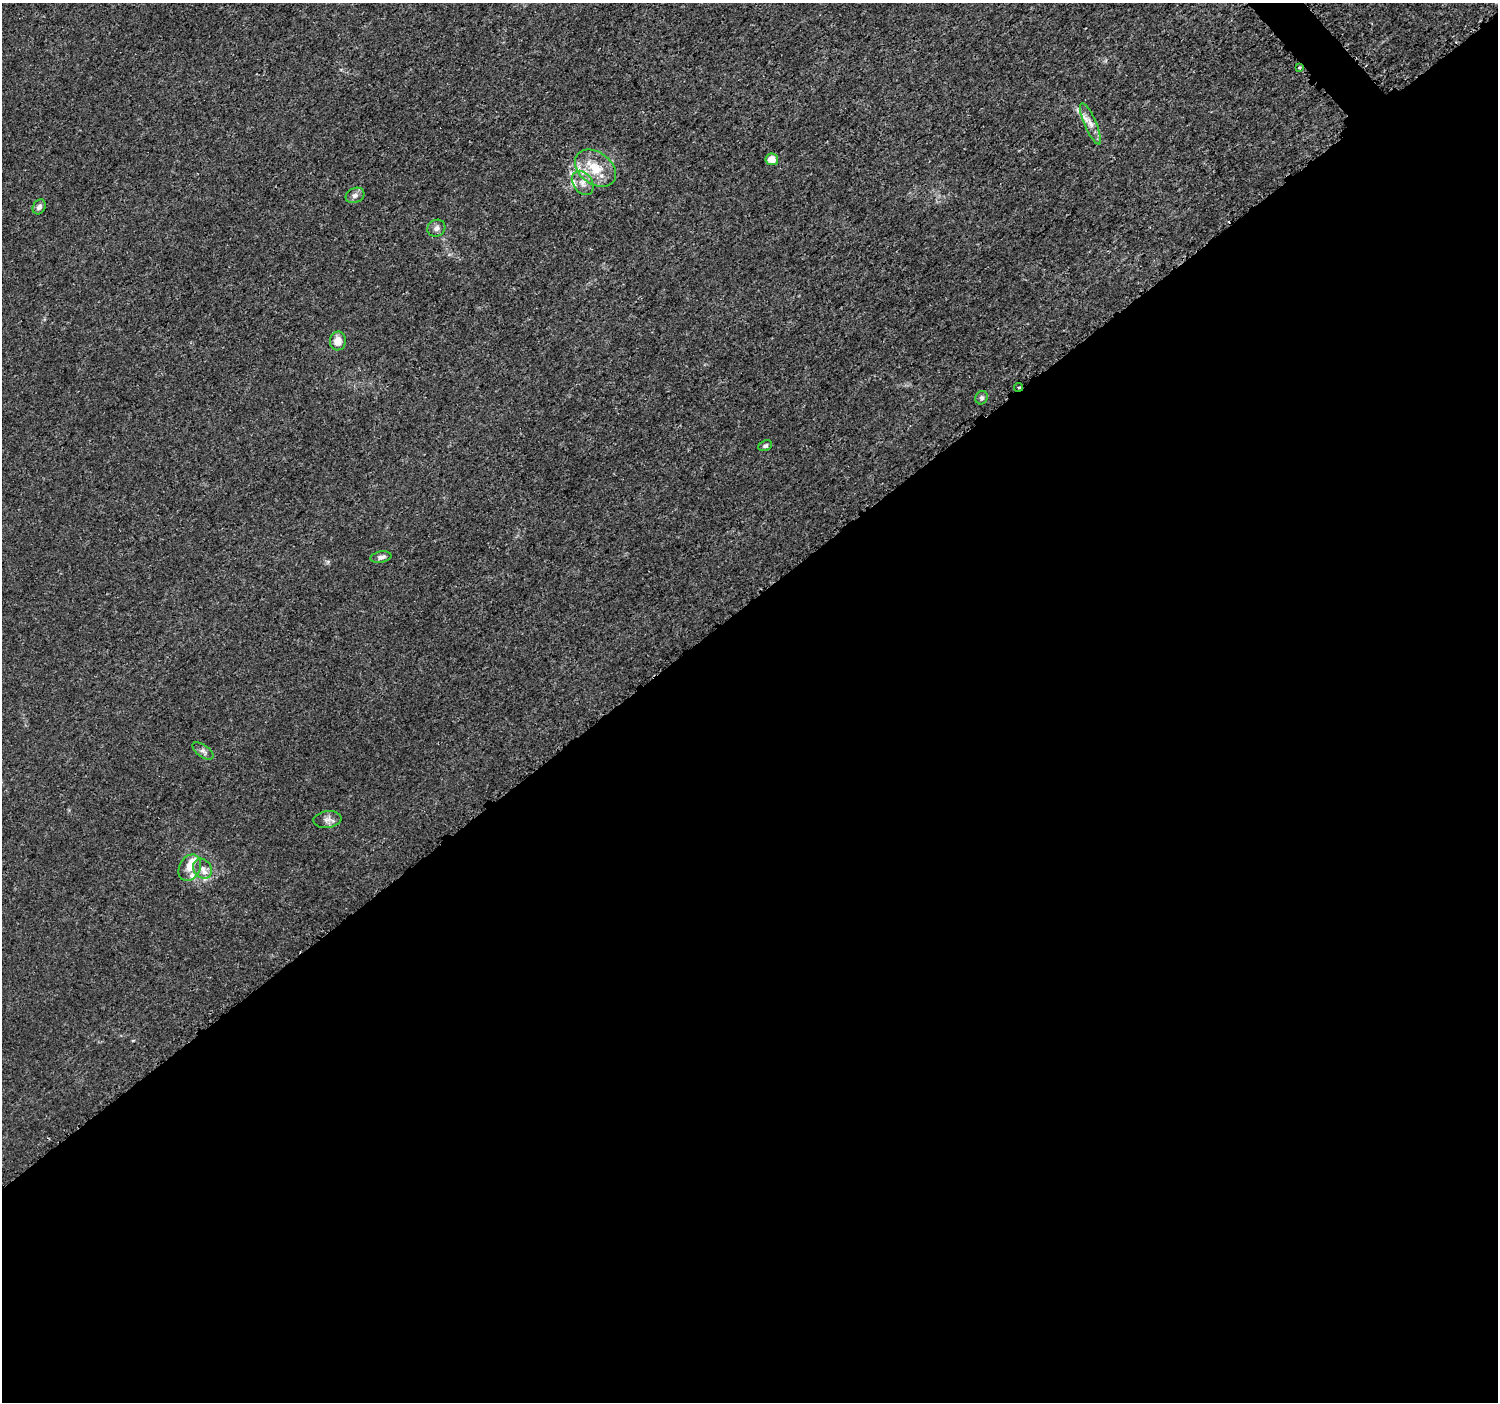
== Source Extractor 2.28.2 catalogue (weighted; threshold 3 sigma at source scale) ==
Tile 15 of 4 x 4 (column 3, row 4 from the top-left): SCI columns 3017-4512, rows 166-1565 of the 6037 x 5992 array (HDU 1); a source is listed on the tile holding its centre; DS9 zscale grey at full resolution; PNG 1500 x 1404 px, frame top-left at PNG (2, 3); each listed source drawn as its Kron ellipse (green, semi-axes under 4 px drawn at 4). Shown black and unused: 58% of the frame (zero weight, under 3 of 5 exposures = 2% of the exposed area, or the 3 px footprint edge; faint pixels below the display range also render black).
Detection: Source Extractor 2.28.2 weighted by HDU 2 'WHT'; one run over the whole footprint, this tile lists its part. Background 0.00147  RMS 7.1e-04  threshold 0.00317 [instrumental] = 3 sigma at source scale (4.5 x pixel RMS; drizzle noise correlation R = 1.50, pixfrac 1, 0.0396/0.0396 arcsec/px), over >= 5 px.
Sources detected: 21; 4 inside a brighter listed object's ellipse — not listed separately; the other 17 listed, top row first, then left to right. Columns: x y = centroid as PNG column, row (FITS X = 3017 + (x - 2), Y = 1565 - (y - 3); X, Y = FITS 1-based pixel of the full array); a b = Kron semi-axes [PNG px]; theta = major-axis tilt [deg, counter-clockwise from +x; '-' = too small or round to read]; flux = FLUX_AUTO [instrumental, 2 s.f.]
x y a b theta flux
1299 68 3 3 - 0.091
1090 124 22 6 -67 0.57
772 159 6 5 - 0.65
595 168 22 16 -36 1.9
583 183 13 9 -55 0.51
355 195 9 7 25 0.29
39 207 8 6 60 0.27
436 228 9 8 - 0.29
338 341 9 8 - 0.75
1018 387 4 3 - 0.1
982 398 7 6 - 0.16
765 446 7 5 25 0.17
381 557 10 5 10 0.26
203 751 12 6 -36 0.25
327 820 14 8 9 0.39
190 868 14 10 63 0.69
203 869 10 8 -52 0.48
Overlapping masked pixels (flux is a lower limit): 1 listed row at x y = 1018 387